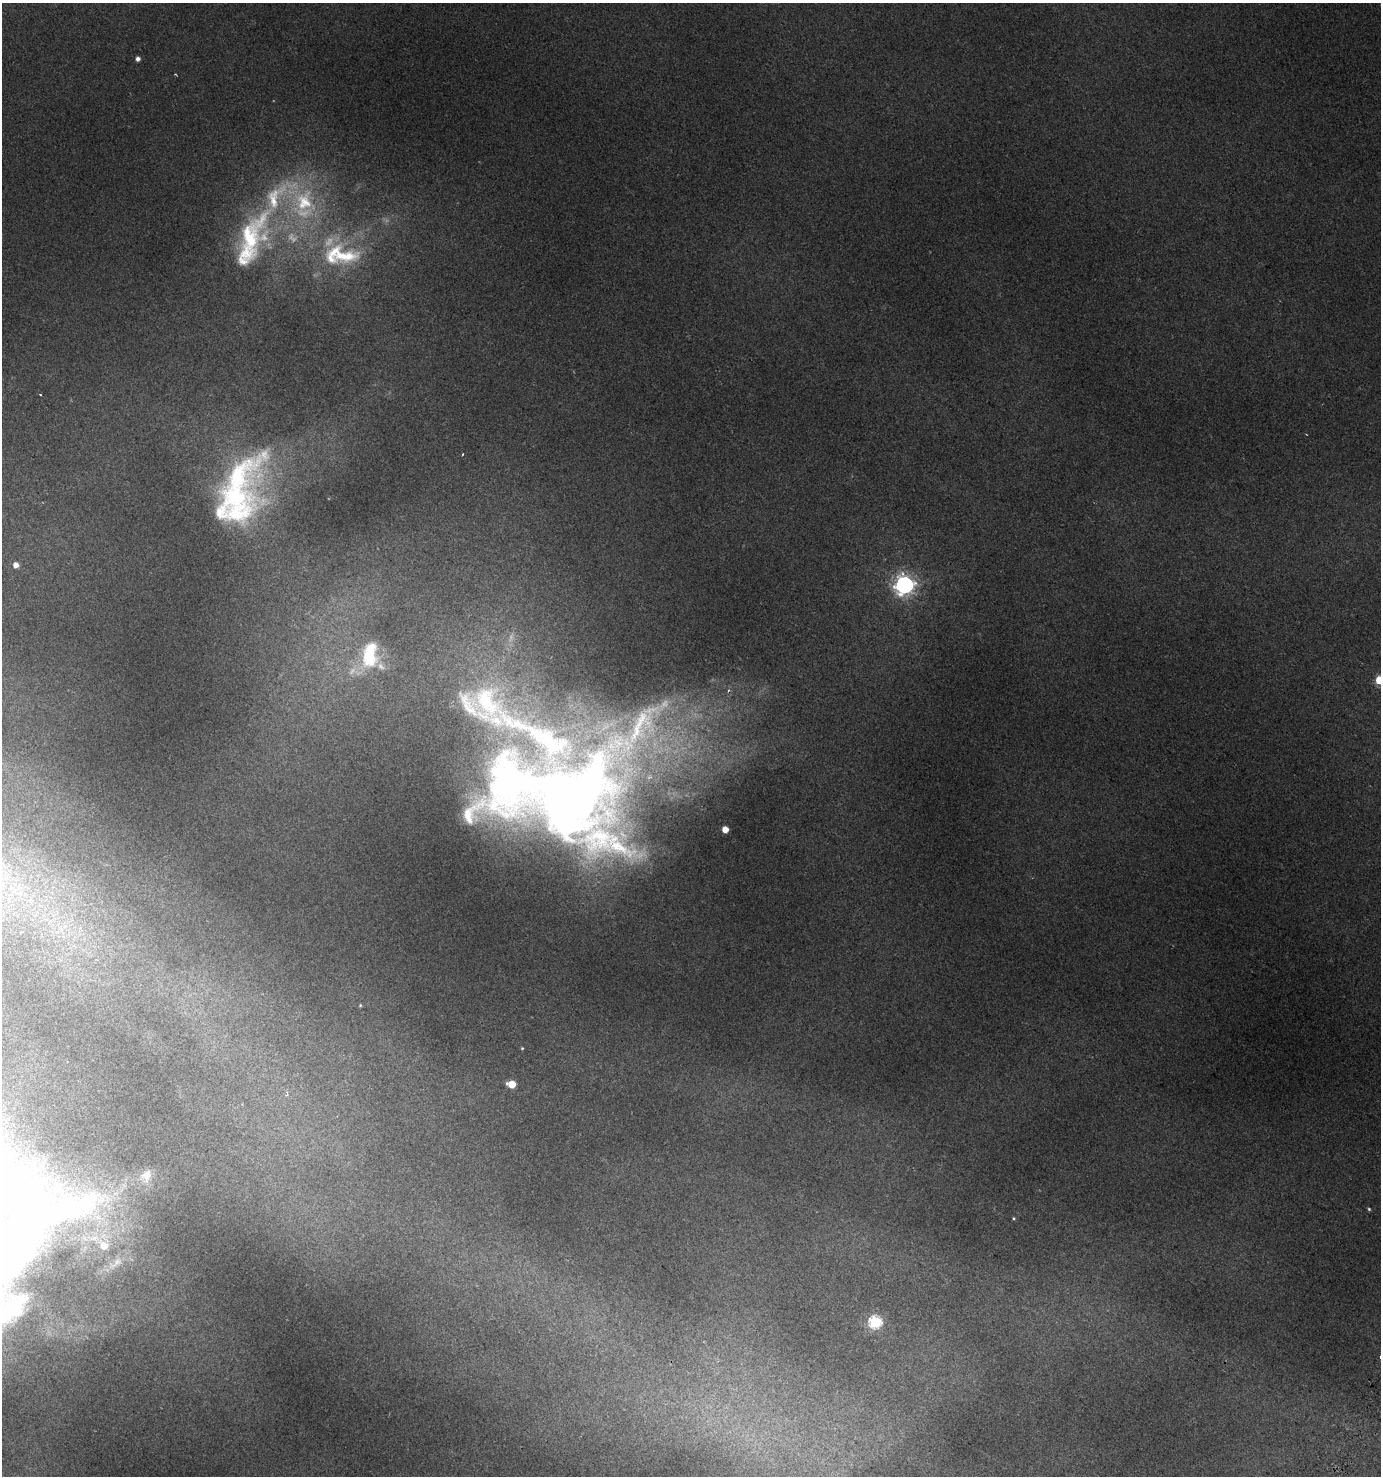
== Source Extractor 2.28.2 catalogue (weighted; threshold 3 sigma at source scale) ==
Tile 6 of 4 x 4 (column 2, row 2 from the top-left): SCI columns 1633-3011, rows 3000-4473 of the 6089 x 5992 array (HDU 1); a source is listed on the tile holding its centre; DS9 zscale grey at full resolution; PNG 1383 x 1478 px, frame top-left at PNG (2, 3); no overlay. Shown black and unused: <1% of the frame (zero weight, under 2 of 3 exposures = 4% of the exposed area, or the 3 px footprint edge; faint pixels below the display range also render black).
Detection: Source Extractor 2.28.2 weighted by HDU 2 'WHT'; one run over the whole footprint, this tile lists its part. Background 0.0159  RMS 0.0048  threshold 0.0216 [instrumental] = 3 sigma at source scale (4.5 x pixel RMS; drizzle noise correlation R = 1.50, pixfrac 1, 0.0396/0.0396 arcsec/px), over >= 5 px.
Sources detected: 44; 6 too faint to see at this stretch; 1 long thin detection or spike segment (spike, bleed or trail) — not listed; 9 inside a brighter listed object's ellipse — not listed separately; the other 28 listed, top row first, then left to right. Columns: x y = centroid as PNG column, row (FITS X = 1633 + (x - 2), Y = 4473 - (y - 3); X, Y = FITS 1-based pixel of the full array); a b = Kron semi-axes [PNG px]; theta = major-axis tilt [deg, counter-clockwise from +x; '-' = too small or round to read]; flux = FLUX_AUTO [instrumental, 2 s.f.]
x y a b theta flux
138 59 4 4 - 2.3
304 201 40 37 -76 52
252 239 88 32 67 71
344 256 52 21 1 34
40 395 3 2 - 0.55
1306 434 3 2 - 0.3
463 454 3 2 - 0.4
235 496 89 51 23 97
16 565 5 5 - 4
904 585 8 7 - 290
370 655 37 21 81 27
1379 680 5 5 - 23
487 701 70 58 -79 110
569 801 149 100 8 540
725 829 5 5 - 7.6
18 893 8 5 -30 2
65 926 7 4 19 1.5
61 929 12 4 -36 2.3
360 1005 4 4 - 0.63
522 1048 4 4 - 0.55
512 1084 6 5 - 13
287 1094 10 3 80 0.87
146 1176 22 15 55 7.7
1369 1209 5 4 - 0.77
1014 1218 5 4 - 0.59
93 1238 60 24 8 42
116 1263 31 10 42 8.4
875 1322 6 6 - 76
Isophote crosses this tile's border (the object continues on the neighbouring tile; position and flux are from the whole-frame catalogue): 1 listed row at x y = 1379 680